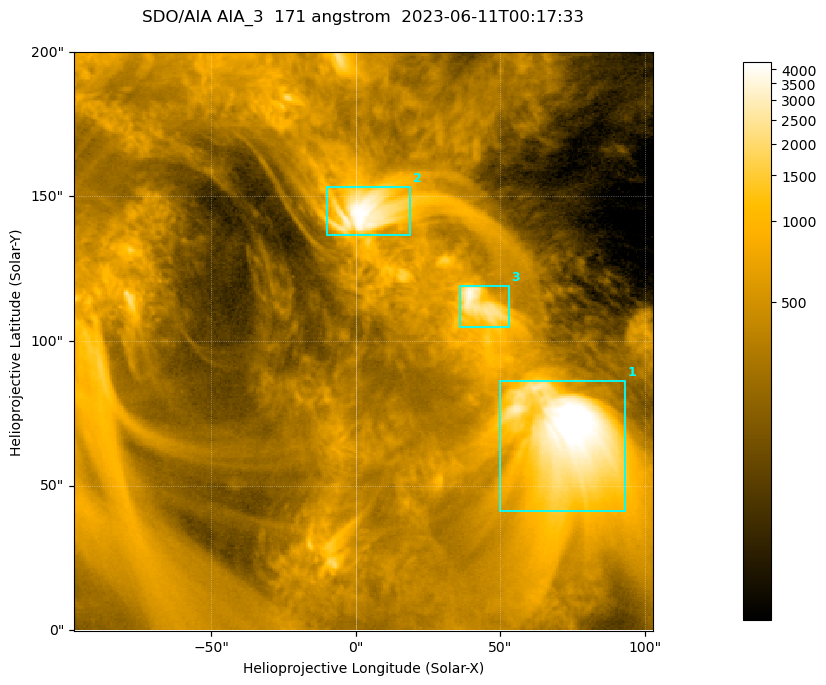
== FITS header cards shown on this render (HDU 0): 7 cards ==
TELESCOP= 'SDO/AIA '           / For AIA: SDO/AIA
INSTRUME= 'AIA_3   '           / For AIA: AIA_ATA1, AIA_ATA2, AIA_ATA3 or AIA_AT
WAVELNTH=                  171 / [angstrom] Wavelength
WAVEUNIT= 'angstrom'           / Wavelength unit: angstrom
DATE-OBS= '2023-06-11T00:17:33.351' / [ISO] Date when observation started; ISO 8
CTYPE1  = 'HPLN-TAN'           / CTYPE1; Typically HPLN
CTYPE2  = 'HPLT-TAN'           / CTYPE2; Typically HPLT

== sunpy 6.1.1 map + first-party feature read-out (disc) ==
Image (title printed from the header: SDO/AIA AIA_3  171 angstrom  2023-06-11T00:17:33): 334 x 334 px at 0.599 arcsec/px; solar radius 945 arcsec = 1577 px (partial field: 1.4% of the solar disc is inside the frame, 100% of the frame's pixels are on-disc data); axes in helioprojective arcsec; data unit not stated in the header (colour bar unlabelled)
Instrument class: DISC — disc imager (sunpy class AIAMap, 171 A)
Bright regions (active regions / flare kernels): reference = the on-disc median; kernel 3 px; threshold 5 sigma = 1091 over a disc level ~361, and >= 1.15x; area >= 111 px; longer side >= 4 px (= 2.4 arcsec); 3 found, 3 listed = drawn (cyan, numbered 1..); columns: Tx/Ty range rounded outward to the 2 arcsec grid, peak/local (2 s.f.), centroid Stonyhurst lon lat
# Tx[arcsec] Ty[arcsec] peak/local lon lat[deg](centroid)
1 50..94 40..86 14 +4 +4
2 -10..20 136..154 12 +0 +9
3 36..54 104..120 10 +3 +7